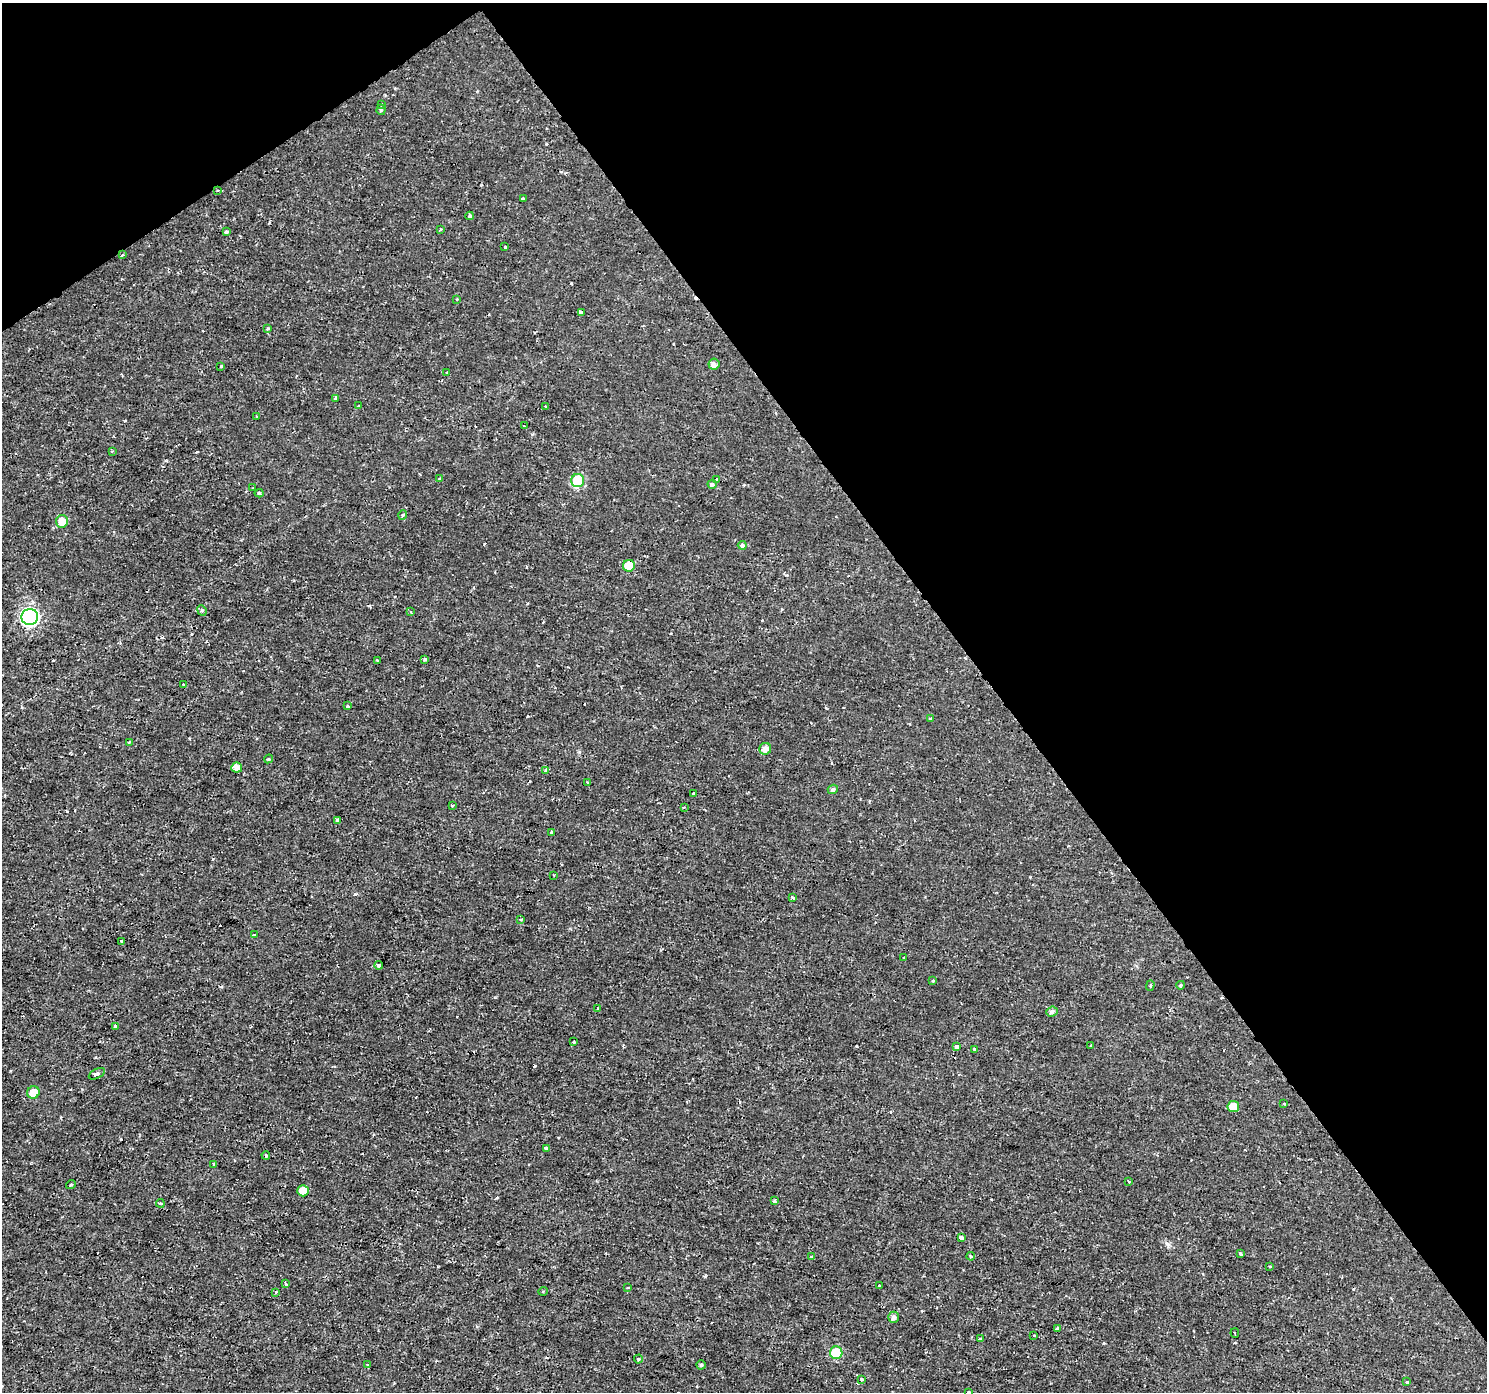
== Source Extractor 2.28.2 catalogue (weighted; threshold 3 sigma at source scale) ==
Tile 3 of 4 x 4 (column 3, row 1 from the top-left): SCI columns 2975-4459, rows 4358-5747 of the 5945 x 5874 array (HDU 1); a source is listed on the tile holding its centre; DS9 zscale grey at full resolution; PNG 1489 x 1394 px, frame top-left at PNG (2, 3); each listed source drawn as its Kron ellipse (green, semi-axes under 4 px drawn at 4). Shown black and unused: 37% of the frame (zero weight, under 2 of 3 exposures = <1% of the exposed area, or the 3 px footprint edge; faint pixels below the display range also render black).
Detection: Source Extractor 2.28.2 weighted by HDU 2 'WHT'; one run over the whole footprint, this tile lists its part. Background 4.34e-04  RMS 0.0011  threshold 0.00505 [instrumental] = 3 sigma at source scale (4.5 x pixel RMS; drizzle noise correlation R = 1.50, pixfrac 1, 0.0396/0.0396 arcsec/px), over >= 5 px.
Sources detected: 109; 7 cosmic-ray / hot-pixel residue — neither listed nor drawn; the other 102 listed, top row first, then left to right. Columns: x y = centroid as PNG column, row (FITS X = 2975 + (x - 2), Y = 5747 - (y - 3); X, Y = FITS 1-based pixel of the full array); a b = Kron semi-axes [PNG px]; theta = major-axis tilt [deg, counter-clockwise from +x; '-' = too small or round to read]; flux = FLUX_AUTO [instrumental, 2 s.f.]
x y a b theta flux
382 104 4 3 - 0.16
381 110 5 4 - 0.17
218 190 4 2 - 0.089
523 199 3 3 - 0.12
470 216 4 3 - 0.15
440 229 3 3 - 0.17
227 232 3 3 - 0.49
505 247 3 2 - 0.1
122 255 3 3 - 0.13
457 299 3 3 - 0.12
581 312 4 3 - 0.39
268 328 3 3 - 0.3
714 364 5 5 - 0.49
221 366 3 3 - 0.17
447 373 3 3 - 0.12
335 398 4 3 - 0.22
358 406 3 3 - 0.092
546 407 4 3 - 0.11
257 417 3 2 - 0.13
524 426 3 2 - 0.11
112 451 3 3 - 0.1
439 479 4 3 - 0.2
717 479 3 2 - 0.12
578 481 6 6 - 5.8
712 484 4 4 - 0.41
253 488 3 2 - 0.12
259 493 4 3 - 0.25
403 515 5 3 - 0.12
62 521 6 6 - 1.1
742 545 4 3 - 0.53
629 566 6 6 - 2.3
202 610 5 4 - 0.18
411 612 4 2 - 0.089
30 617 8 8 - 30
425 659 3 3 - 0.6
377 660 3 3 - 0.12
183 685 3 2 - 0.13
348 706 4 4 - 0.12
931 719 3 3 - 0.15
129 742 3 2 - 0.18
765 749 6 5 - 0.71
268 759 5 3 - 0.16
237 768 5 5 - 0.78
545 771 4 3 - 0.15
587 782 2 2 - 0.11
833 789 5 4 - 0.32
693 794 4 3 - 0.29
452 806 3 2 - 0.11
684 807 3 3 - 0.078
337 820 3 3 - 0.75
551 832 4 3 - 0.33
554 875 2 2 - 0.095
793 898 3 3 - 0.49
521 919 4 2 - 0.1
255 935 3 3 - 0.19
122 941 3 2 - 0.15
904 957 3 2 - 0.085
379 965 4 3 - 0.35
933 981 4 3 - 0.084
1150 985 5 4 - 0.14
1181 985 4 3 - 0.1
598 1009 3 3 - 0.84
1052 1011 6 5 - 0.35
115 1026 4 3 - 0.2
574 1042 2 2 - 0.096
1091 1045 3 3 - 0.18
956 1046 4 4 - 0.4
974 1049 3 3 - 0.35
97 1074 9 4 26 0.33
33 1092 6 6 - 1.1
1284 1103 4 2 - 0.091
1233 1107 6 5 - 1.4
546 1148 4 3 - 0.58
266 1155 4 3 - 0.16
214 1164 4 4 - 0.12
1129 1182 4 3 - 0.12
71 1185 5 3 - 0.19
303 1191 5 5 - 1.6
774 1200 4 3 - 0.17
160 1203 4 2 - 0.11
961 1238 4 3 - 0.31
1240 1254 3 3 - 0.22
971 1256 4 3 - 0.12
811 1257 3 3 - 0.15
1270 1266 3 2 - 0.088
286 1283 4 3 - 0.4
879 1285 3 3 - 0.25
628 1288 3 2 - 0.076
543 1291 5 3 - 0.11
276 1292 3 2 - 0.13
894 1317 5 5 - 0.42
1058 1328 3 3 - 0.6
1235 1333 5 2 - 0.087
1033 1335 3 3 - 0.21
981 1339 3 3 - 2.9
836 1353 6 6 - 4.5
638 1359 4 4 - 0.13
368 1365 4 3 - 0.12
701 1365 4 4 - 0.21
862 1379 4 3 - 0.18
1407 1382 3 2 - 0.12
969 1392 3 3 - 0.57
Isophote crosses this tile's border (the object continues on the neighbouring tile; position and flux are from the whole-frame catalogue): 1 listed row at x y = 969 1392
Unlisted compact peaks at least as high as the median listed source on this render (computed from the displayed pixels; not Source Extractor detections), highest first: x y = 355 894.